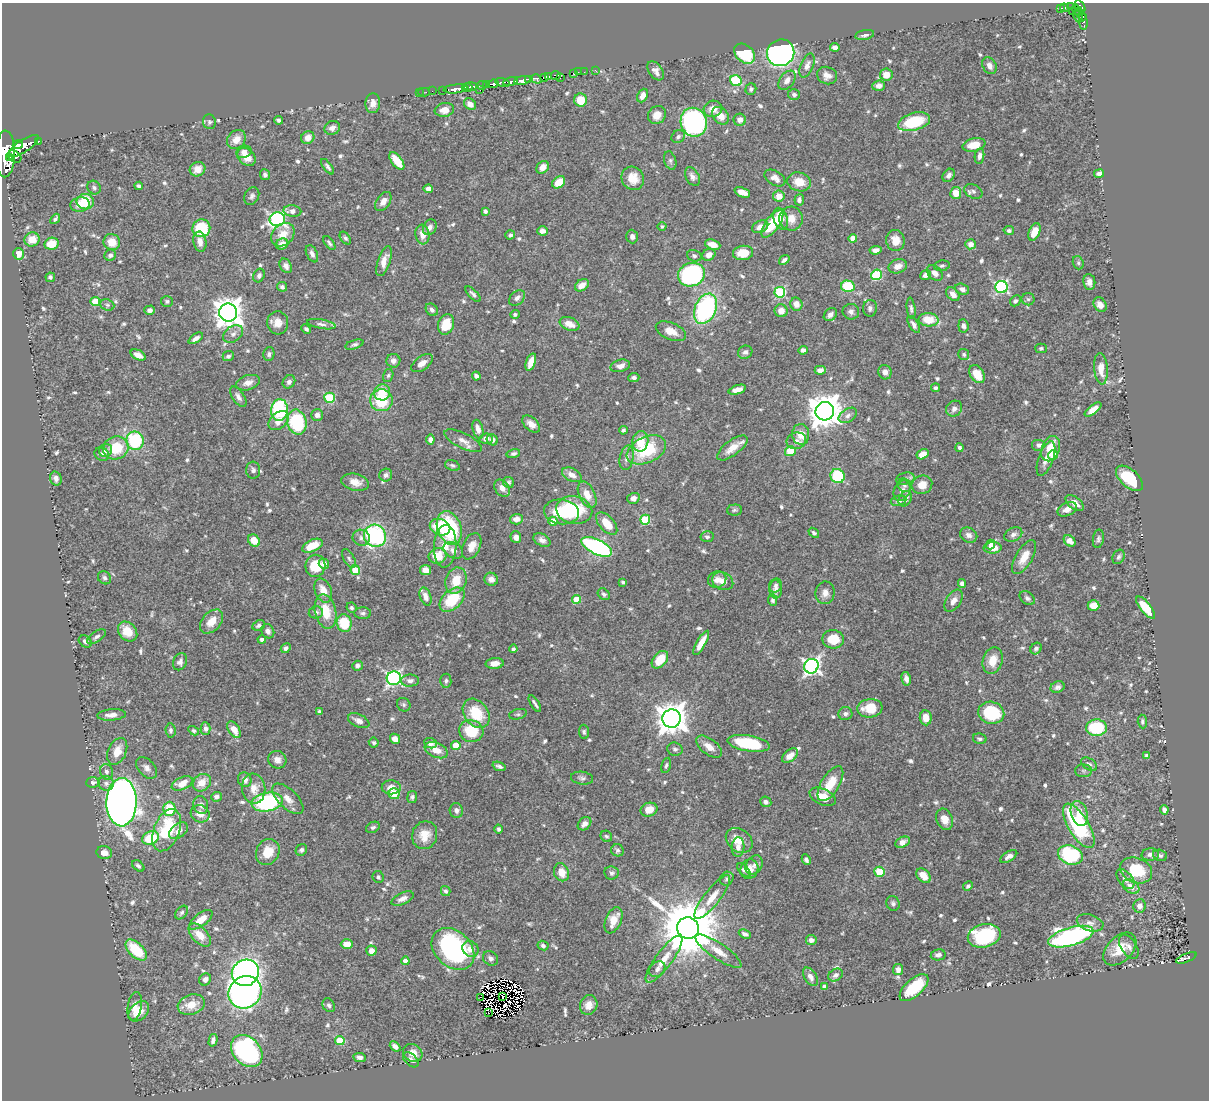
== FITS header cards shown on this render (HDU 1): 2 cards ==
NAXIS1  =                 1207
NAXIS2  =                 1098

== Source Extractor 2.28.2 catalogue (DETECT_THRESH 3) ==
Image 1207 x 1098 px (HDU 1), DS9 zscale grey, 1 PNG px = 1 image px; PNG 1211 x 1102 px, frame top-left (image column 1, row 1098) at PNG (2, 3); each listed source drawn as its Kron ellipse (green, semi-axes under 4 px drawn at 4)
Background 0.409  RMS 0.014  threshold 0.0408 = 3 sigma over >= 5 px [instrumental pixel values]
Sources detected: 735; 9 with non-positive FLUX_AUTO (blend fragments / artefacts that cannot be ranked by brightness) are neither listed nor drawn; of the other 726, the 500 brightest by FLUX_AUTO listed and drawn (226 fainter detections omitted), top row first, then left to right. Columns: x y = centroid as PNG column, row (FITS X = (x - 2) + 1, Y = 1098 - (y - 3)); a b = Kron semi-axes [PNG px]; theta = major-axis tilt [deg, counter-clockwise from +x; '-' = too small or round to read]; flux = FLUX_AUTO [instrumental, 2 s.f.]
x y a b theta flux
1071 7 4 3 - 57
1080 7 7 4 -59 210
1061 8 3 3 - 29
1064 8 4 3 - 73
1077 10 6 2 -52 61
1072 11 4 2 - 30
1081 14 7 3 -45 57
1078 17 6 3 -65 64
1083 22 8 4 -83 42
865 35 9 5 11 3.2
835 47 5 4 - 3.7
781 53 14 13 - 310
745 54 11 8 -40 51
807 65 12 6 68 5.4
989 66 9 6 -59 4.4
595 70 2 2 - 6.2
656 71 11 6 -55 5.1
578 72 2 2 - 4.9
584 72 2 2 - 5.4
574 73 3 3 - 20
556 75 5 3 - 100
827 75 10 8 -24 5.6
886 75 6 6 - 11
548 76 3 3 - 140
544 77 4 3 - 83
560 78 3 2 - 6.6
536 79 5 3 - 190
522 80 8 4 12 480
528 80 4 3 - 130
787 80 11 7 53 5.6
736 81 6 5 - 46
511 82 8 3 12 310
502 83 7 4 -14 160
493 84 5 3 - 240
482 85 5 3 - 45
486 85 4 3 - 42
879 86 6 5 - 4.3
471 87 6 3 4 200
467 88 5 3 - 260
456 89 12 4 6 500
751 89 5 5 - 2.2
442 90 2 2 - 6
480 90 2 2 - 3.4
432 91 2 2 - 11
424 92 6 2 0 7.9
419 93 2 2 - 2.1
794 95 6 5 - 2.8
643 96 7 5 65 6.3
581 100 6 6 - 19
373 103 10 7 85 5.8
470 104 7 5 -40 6.1
713 109 9 8 - 9.1
444 110 10 7 9 8.5
657 115 9 8 - 9.8
721 116 10 7 -47 10
279 120 4 4 - 2.6
740 120 6 6 - 4.7
209 122 7 6 - 2.2
694 122 15 13 -69 200
914 122 16 8 15 43
332 128 8 7 - 4.8
678 136 7 6 - 2.3
308 137 7 6 - 7.6
236 139 10 8 47 9.3
38 141 3 3 - 21
18 145 5 4 - 250
974 145 11 6 12 15
24 146 18 6 34 860
244 152 8 6 19 5.5
5 154 23 10 89 2700
979 156 8 4 81 3.6
9 157 4 2 - 230
15 157 7 5 -37 240
246 157 10 7 -42 12
397 161 10 5 -53 19
670 161 9 6 -74 2.5
328 167 9 4 -53 2.5
543 167 7 5 47 8.6
197 169 8 7 - 8.9
1099 174 5 4 - 4.7
265 175 5 5 - 2.3
949 175 7 5 50 3.4
692 177 10 6 -60 4
633 178 12 11 - 15
775 178 11 7 -32 6.1
559 182 7 5 42 16
799 182 12 9 -15 14
139 186 4 3 - 2.7
94 188 7 6 - 2.4
428 189 5 4 - 4.4
973 191 9 6 -28 3.2
742 192 8 5 -22 8.8
956 193 6 5 - 13
252 196 9 7 62 2.9
779 196 6 5 - 9.5
799 200 5 5 - 2.9
383 201 10 6 55 5.9
85 202 9 7 -8 26
80 204 10 7 8 7.8
292 211 9 5 -6 6.3
485 211 4 3 - 2.3
55 219 5 3 - 2
277 219 8 7 - 210
780 219 11 6 -73 13
791 219 12 12 - 9.7
772 224 16 7 54 36
430 227 8 6 61 3.7
662 227 4 4 - 1.9
760 227 8 6 25 6.1
201 228 9 9 - 44
1009 230 5 4 - 2.4
542 231 5 4 - 4.2
1034 232 9 5 66 11
422 234 10 7 -83 8.8
283 235 13 10 44 13
510 235 5 4 - 1.9
632 237 7 6 - 3.6
345 238 7 4 -51 1.9
853 238 4 4 - 12
32 239 7 7 - 12
895 240 10 9 - 11
112 242 8 8 - 14
200 242 10 6 -80 6.4
329 243 8 4 -52 2.1
52 244 7 6 - 16
282 244 6 5 - 6.7
971 244 5 5 - 6.6
713 245 8 5 -19 9.1
876 250 6 4 9 4
743 253 10 7 7 15
18 254 6 5 - 10
312 254 9 5 -64 3.8
110 255 6 5 - 2.9
709 255 7 5 34 5.6
694 256 7 5 -18 2.1
784 260 6 4 38 2.8
384 261 15 6 71 9.2
1078 263 7 5 -69 1.9
286 266 8 5 -61 3.8
898 266 9 7 21 6.1
942 266 8 5 10 2.1
935 273 9 6 -44 5.5
691 275 14 11 18 120
876 275 5 5 - 62
925 275 6 4 37 3.3
259 276 7 5 62 2.9
50 277 5 4 - 1.9
1089 282 8 6 -84 5
582 285 7 5 34 7.8
848 286 7 5 -13 42
282 287 5 4 - 2.2
1001 287 6 6 - 150
962 289 7 5 -22 3.7
780 292 5 5 - 77
473 294 10 4 -45 2.7
953 294 8 5 -44 5.4
517 298 9 6 44 4.1
1028 299 6 6 - 2
95 301 4 4 - 27
167 301 6 5 - 1.9
1015 301 6 5 - 2
796 304 6 6 - 6.6
107 305 7 5 -21 2.1
1100 305 8 6 -56 5.7
870 308 8 7 - 2.9
911 308 11 4 -83 2.4
705 309 16 10 66 140
150 310 5 4 - 3.1
432 310 7 5 -44 2.9
781 311 6 6 - 6.8
851 312 8 8 - 3.6
228 313 9 9 - 1200
515 314 4 4 - 1.9
830 314 7 5 43 4.8
929 320 10 6 -3 18
278 323 11 10 - 8.1
321 324 14 4 -10 3.3
446 324 10 7 71 21
569 324 10 6 -22 9.1
914 324 9 4 -60 3.4
963 326 6 5 - 3.2
306 329 5 4 - 2
671 331 16 8 -23 10
233 334 11 7 35 4.7
196 338 8 4 34 4.1
354 344 9 4 17 2.2
1041 348 5 5 - 1.8
803 350 5 4 - 3.3
745 352 7 6 - 3
269 354 7 5 76 2.3
964 354 5 5 - 1.8
138 355 8 4 -27 5.9
228 356 6 5 - 2.4
393 361 7 7 - 4.4
531 362 9 4 69 10
422 363 12 6 35 6.6
620 366 10 6 15 5.9
1101 369 15 7 -85 11
820 370 5 4 - 4.9
885 372 7 6 - 4.8
977 374 10 6 -57 15
388 376 7 5 73 1.9
476 376 4 4 - 3.1
634 377 5 4 - 2.6
289 382 7 6 - 2.9
248 383 12 7 17 5.9
936 388 4 4 - 2.3
737 390 9 4 18 6.1
382 392 8 8 - 19
238 397 11 6 -57 4.4
330 398 5 5 - 58
381 400 11 11 - 37
954 409 8 7 - 4.9
1093 409 10 4 36 6.7
279 410 11 8 85 84
825 411 9 9 - 1900
317 415 6 6 - 4.3
848 415 10 6 34 3.9
279 421 11 8 39 9.4
297 422 12 9 -77 66
531 424 10 6 -43 6.1
478 429 9 5 -75 6.4
623 430 4 4 - 1.9
801 434 10 8 -83 13
430 439 5 4 - 4.1
486 439 6 5 - 4.2
492 440 6 5 - 3.4
135 441 9 8 - 65
463 441 20 7 -26 8.2
640 441 10 8 79 17
796 441 10 8 18 4.9
1039 445 7 6 - 3.9
116 448 13 11 20 30
732 448 18 7 37 11
959 448 4 4 - 2.5
1051 449 13 8 68 19
106 450 7 6 - 3.1
646 450 21 13 24 51
790 451 5 5 - 21
513 453 7 4 16 2
102 454 7 6 - 2.7
922 454 6 4 32 10
1053 455 5 4 - 24
627 458 12 6 78 5
1046 459 18 7 70 7.7
452 465 7 5 -19 1.9
253 470 8 7 - 3
386 475 6 6 - 3
572 475 10 6 -28 6.7
838 476 7 7 - 59
56 478 7 5 -72 3.9
1129 478 16 8 -42 34
905 479 9 6 14 2.9
355 482 14 8 -12 9.5
509 482 6 5 - 1.9
904 485 7 6 - 2.7
922 485 10 9 - 10
502 488 9 7 -53 6.2
902 491 11 8 62 4.9
587 495 14 8 -64 11
633 498 6 5 - 4.9
905 499 8 6 56 4.9
899 501 8 5 11 2.3
1075 503 10 6 -37 7.5
1067 509 10 6 26 6.1
574 510 18 14 -11 50
734 510 7 5 3 2
562 512 17 12 -7 39
516 519 6 5 - 5.8
645 520 5 5 - 51
553 521 4 4 - 10
607 524 13 7 -48 16
440 527 10 8 -21 33
449 528 17 12 -70 88
814 533 6 4 -39 2
969 535 9 7 -26 4.4
1013 535 9 6 26 4
375 536 11 10 - 130
516 537 6 5 - 5
707 537 6 5 - 2.2
361 538 9 8 - 3.7
1098 539 9 5 80 2.4
254 540 6 5 - 14
542 540 9 6 -28 4.2
1070 541 6 5 - 4.5
991 544 5 4 - 4.9
312 546 11 6 24 21
445 546 21 11 86 14
472 546 14 8 65 9.7
597 547 16 7 -26 170
993 548 9 5 1 9.8
453 550 10 7 -28 5.1
437 556 9 7 13 19
1024 557 19 8 60 12
1118 557 7 5 64 2.3
349 559 10 5 -58 2.7
324 564 5 5 - 5
315 566 11 10 - 25
355 570 5 4 - 25
426 570 5 5 - 9.4
104 578 7 6 - 2.4
491 579 7 6 - 5
717 579 9 8 - 5.5
456 581 13 10 70 19
723 581 11 8 -27 9
623 582 4 3 - 2
962 584 4 4 - 3.6
775 585 7 6 - 2.6
776 589 9 6 -87 4.2
323 591 12 8 -69 11
825 593 11 9 82 6.6
604 594 6 5 - 2.5
425 596 9 5 -71 5.7
1027 598 8 6 -39 2.7
576 599 4 4 - 20
452 600 14 9 43 36
773 600 6 4 -88 1.9
954 601 12 7 56 7.1
1093 605 6 5 - 14
351 608 5 5 - 2
1146 608 13 5 -51 28
325 611 17 10 -77 24
316 612 7 6 - 3.3
363 613 8 6 -2 2.4
211 622 14 9 48 13
344 623 9 7 -79 35
259 625 6 5 - 2.5
268 631 7 6 - 3.7
128 632 11 8 -47 18
96 637 10 5 34 2.7
262 639 4 3 - 3.2
833 639 11 9 -9 22
85 641 7 5 -39 2.8
701 643 13 4 61 12
286 648 5 4 - 2.8
1036 648 6 5 - 2.8
513 649 4 3 - 2.2
660 660 10 6 50 21
993 660 13 9 73 15
180 662 9 6 65 3.7
495 663 9 5 4 8.3
357 666 5 5 - 2.5
811 666 7 7 - 310
394 678 7 7 - 250
906 679 7 4 -77 3.9
410 681 9 6 1 3.8
446 681 7 5 84 2.3
1058 687 7 5 25 3.3
535 704 9 2 -57 2.3
404 705 7 6 - 2
870 708 12 9 6 22
319 712 4 3 - 1.8
476 713 16 12 -53 32
991 713 13 11 -14 49
518 714 9 5 13 2.1
845 714 7 6 - 3.1
111 715 14 5 4 6.4
672 718 9 9 - 1500
926 718 7 6 - 9.5
359 721 11 6 -26 6.3
1142 722 7 4 -86 2
205 728 6 5 - 2.9
1096 728 10 8 2 57
171 730 7 5 -84 2.1
234 730 9 5 -60 10
194 731 5 4 - 1.9
471 731 12 11 - 33
584 732 7 5 -83 1.9
395 739 5 4 - 8
980 739 7 5 -12 2.4
374 742 5 4 - 1.8
430 743 6 5 - 5.4
749 743 21 8 -9 54
456 746 4 4 - 22
709 747 15 8 -38 8.9
675 749 8 6 -17 2.6
436 750 12 7 -22 11
117 751 14 9 65 11
790 756 9 6 38 7.4
1147 756 4 4 - 2.6
277 760 9 8 - 6
1089 764 9 5 -35 3.1
666 765 8 4 76 1.9
499 766 7 3 -20 2.3
147 768 13 8 -48 4.8
1083 771 8 6 -1 2.4
106 772 8 6 -72 3
582 778 11 6 -7 2.9
245 780 7 6 - 4.7
93 782 7 5 2 2.4
106 783 8 7 - 3.4
182 783 11 6 25 13
202 783 10 8 37 11
830 784 20 9 59 20
391 787 9 7 -2 7.9
254 789 15 11 -81 12
394 794 6 5 - 14
216 797 5 5 - 2.8
412 797 6 5 - 2.2
823 797 14 8 -24 13
288 799 20 9 -44 9.6
122 802 24 15 89 1000
267 802 15 9 10 110
766 802 6 5 - 2.7
201 805 9 7 -74 3.8
169 809 7 6 - 29
456 810 7 6 - 3.3
649 810 8 7 - 12
1164 810 5 4 - 4.2
1079 813 13 8 -73 12
200 814 10 8 -24 7.8
945 819 11 8 -66 9.4
585 824 7 5 42 5.3
1079 826 25 10 -58 110
373 827 7 5 27 2.2
499 829 4 4 - 2.2
167 830 22 13 68 56
178 831 11 7 36 5.8
425 835 14 12 70 13
606 836 6 5 - 1.8
150 838 8 6 24 35
739 840 14 11 -36 13
902 842 8 5 24 6.8
738 847 9 6 87 5.2
301 850 6 5 - 2.4
617 850 6 6 - 2.2
268 852 13 11 62 15
104 853 8 6 -11 6.8
1150 854 9 6 4 3.5
1070 855 13 9 -18 86
1160 855 7 5 -16 2.3
1009 856 9 5 31 3.9
806 860 5 4 - 2.6
754 865 10 7 57 4.6
138 866 7 4 -41 2.5
749 869 10 8 63 7.8
744 870 8 4 -46 2.2
1136 870 16 12 -22 37
561 872 9 7 -67 11
879 872 5 5 - 22
612 873 7 6 - 3.2
924 876 8 5 -46 10
378 877 6 5 - 2.2
727 879 7 6 - 2.4
1125 879 11 6 -49 4.7
968 886 5 4 - 2.1
1131 887 9 6 -33 8.3
446 891 5 4 - 2.2
712 897 27 8 52 13
403 899 12 5 24 5.1
893 903 7 6 - 2.3
1139 906 7 6 - 4.6
182 913 8 5 51 2.2
201 920 14 6 38 14
613 920 14 8 67 15
1090 923 14 8 -17 5.5
688 928 11 10 - 8100
745 934 6 4 -22 2.9
200 935 14 7 -47 13
984 936 16 11 14 100
1071 937 23 9 16 230
811 940 5 5 - 4.5
347 944 6 4 1 10
543 945 5 4 - 2.5
1129 947 14 7 -56 4.3
453 949 24 18 -43 150
470 949 8 7 - 8.2
1120 949 20 12 45 18
136 950 13 7 -44 33
371 951 5 5 - 6.4
718 951 27 8 -34 12
938 955 7 5 11 4.1
491 958 8 6 -43 3.5
1186 958 11 4 23 92
664 959 28 8 54 14
405 961 4 4 - 9.4
657 969 9 7 44 3.8
898 970 5 5 - 4.7
245 973 14 13 - 480
835 975 8 5 35 3.3
810 977 10 6 -58 4.8
205 979 6 5 - 4.5
825 987 4 4 - 4.1
914 988 18 8 42 37
245 992 17 15 42 420
480 997 2 2 - 3.4
503 997 2 2 - 3.5
191 1004 14 9 17 15
329 1005 7 5 -58 2.4
589 1005 10 8 70 7.5
135 1006 14 7 80 7.6
139 1011 12 8 44 13
488 1012 3 2 - 2.9
213 1040 6 4 75 3.5
340 1040 5 4 - 34
395 1046 6 4 -40 3.5
247 1051 18 13 -48 170
413 1053 10 8 -36 8.1
360 1057 6 4 -8 2.8
411 1060 9 5 -44 2.7
At the frame edge (FLAGS 8, measured only in part): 1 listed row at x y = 5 154
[226 fainter detections neither listed nor drawn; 9 non-positive-flux detections neither listed nor drawn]